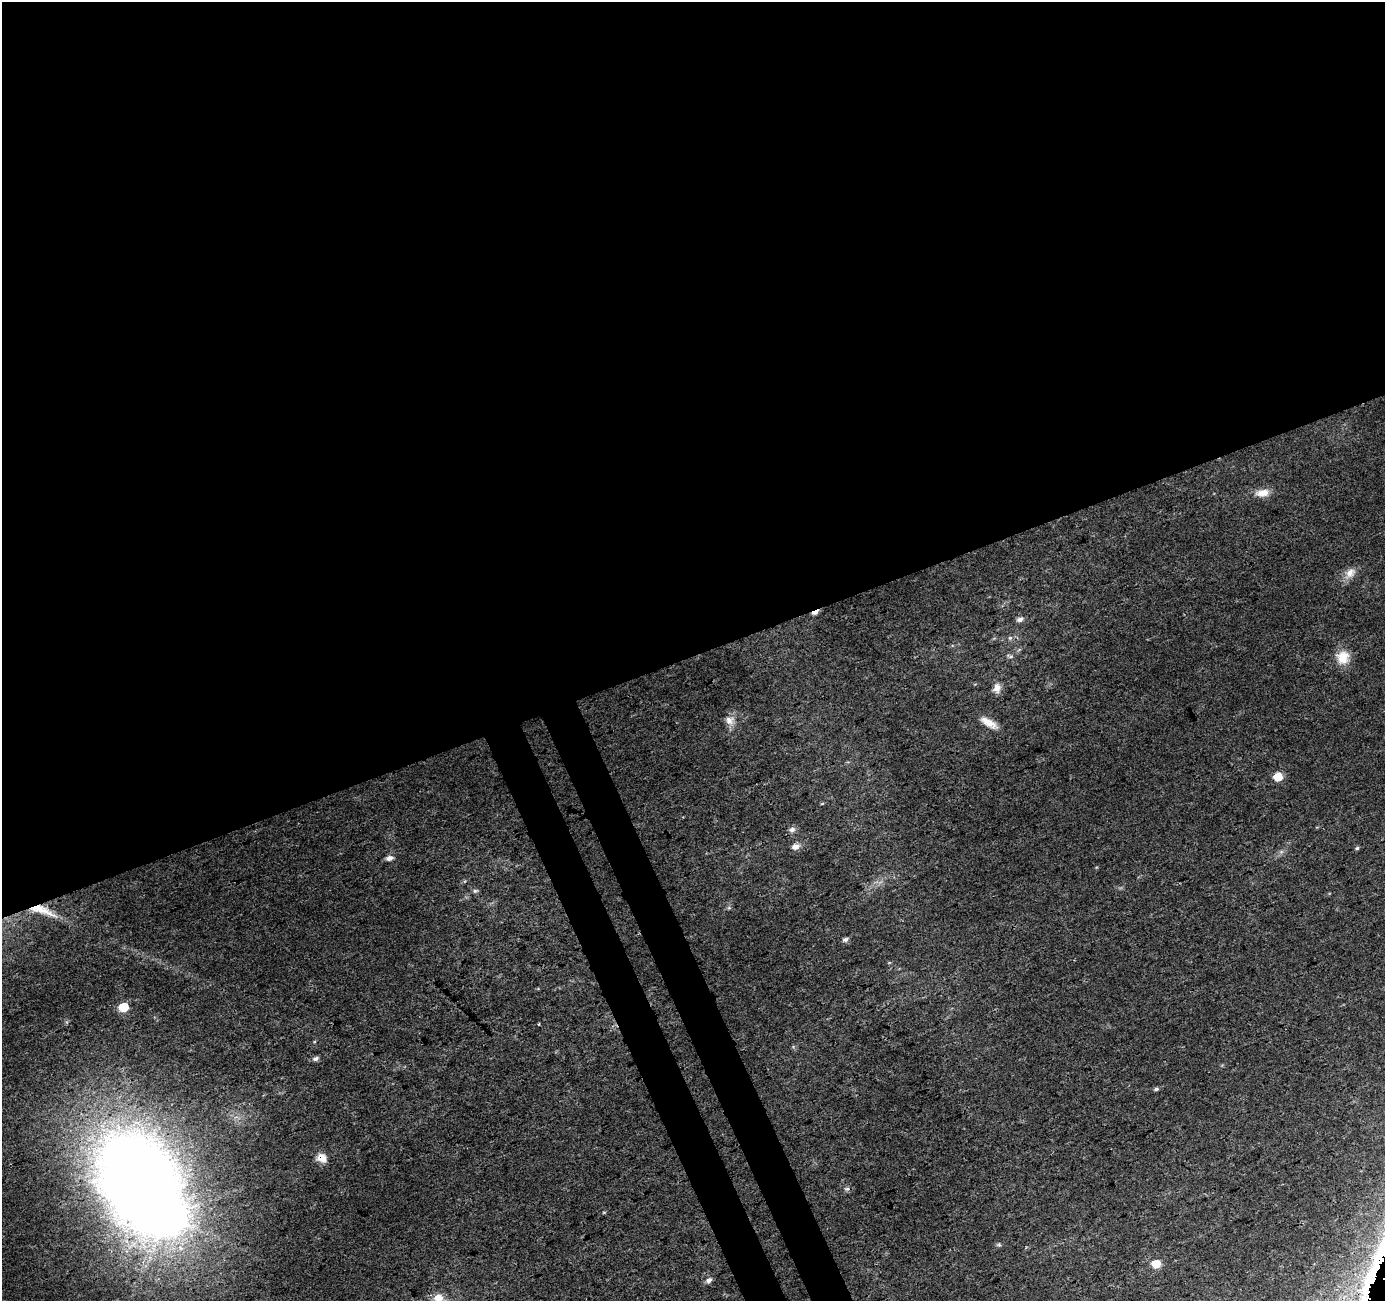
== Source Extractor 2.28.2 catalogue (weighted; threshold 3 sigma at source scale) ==
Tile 2 of 4 x 4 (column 2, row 1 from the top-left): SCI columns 1438-2820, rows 4005-5303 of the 5646 x 5464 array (HDU 1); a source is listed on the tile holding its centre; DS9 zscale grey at full resolution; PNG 1387 x 1303 px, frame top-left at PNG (2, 2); no overlay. Shown black and unused: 53% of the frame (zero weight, under 3 of 4 exposures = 5% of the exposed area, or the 3 px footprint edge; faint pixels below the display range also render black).
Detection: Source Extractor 2.28.2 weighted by HDU 2 'WHT'; one run over the whole footprint, this tile lists its part. Background 0.0235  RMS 0.0037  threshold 0.0166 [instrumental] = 3 sigma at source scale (4.5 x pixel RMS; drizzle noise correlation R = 1.50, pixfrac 1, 0.0396/0.0396 arcsec/px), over >= 5 px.
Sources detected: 33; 1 inside a brighter object's white glare — not listed; the other 32 listed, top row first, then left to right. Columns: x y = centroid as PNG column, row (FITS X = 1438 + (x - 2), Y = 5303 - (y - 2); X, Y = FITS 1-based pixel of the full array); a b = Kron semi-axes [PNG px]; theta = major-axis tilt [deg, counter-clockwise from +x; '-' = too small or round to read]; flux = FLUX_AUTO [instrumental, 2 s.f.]
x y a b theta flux
1262 493 15 8 8 4.1
1350 573 18 12 44 3.7
815 612 8 4 24 2
1020 619 8 6 9 1.5
1010 638 6 5 - 0.71
1011 656 6 4 19 0.59
1343 657 18 16 78 6.4
997 688 12 9 71 2.7
729 720 13 11 -54 3.1
989 723 23 8 -30 4.4
1278 777 6 5 - 9.5
822 804 5 3 - 0.32
792 829 8 6 22 1.4
795 846 9 7 14 2.1
1357 848 5 5 - 0.58
1281 852 7 4 19 0.81
389 858 9 6 19 1.7
475 891 7 5 13 0.82
729 908 6 4 -18 0.55
42 910 38 10 -19 9
845 939 7 5 21 1.1
123 1007 6 5 - 16
538 1024 3 2 - 0.42
315 1059 8 6 13 1.2
1156 1089 6 4 26 0.8
322 1158 11 9 -34 4
847 1189 7 5 8 0.79
167 1216 10 9 - 590
999 1245 8 4 -1 0.62
1156 1264 6 5 - 9.3
709 1280 7 5 31 1.4
438 1298 13 9 -37 5
Overlapping masked pixels (flux is a lower limit): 3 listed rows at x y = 815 612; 42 910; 322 1158
Isophote crosses this tile's border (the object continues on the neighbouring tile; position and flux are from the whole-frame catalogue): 1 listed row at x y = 438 1298